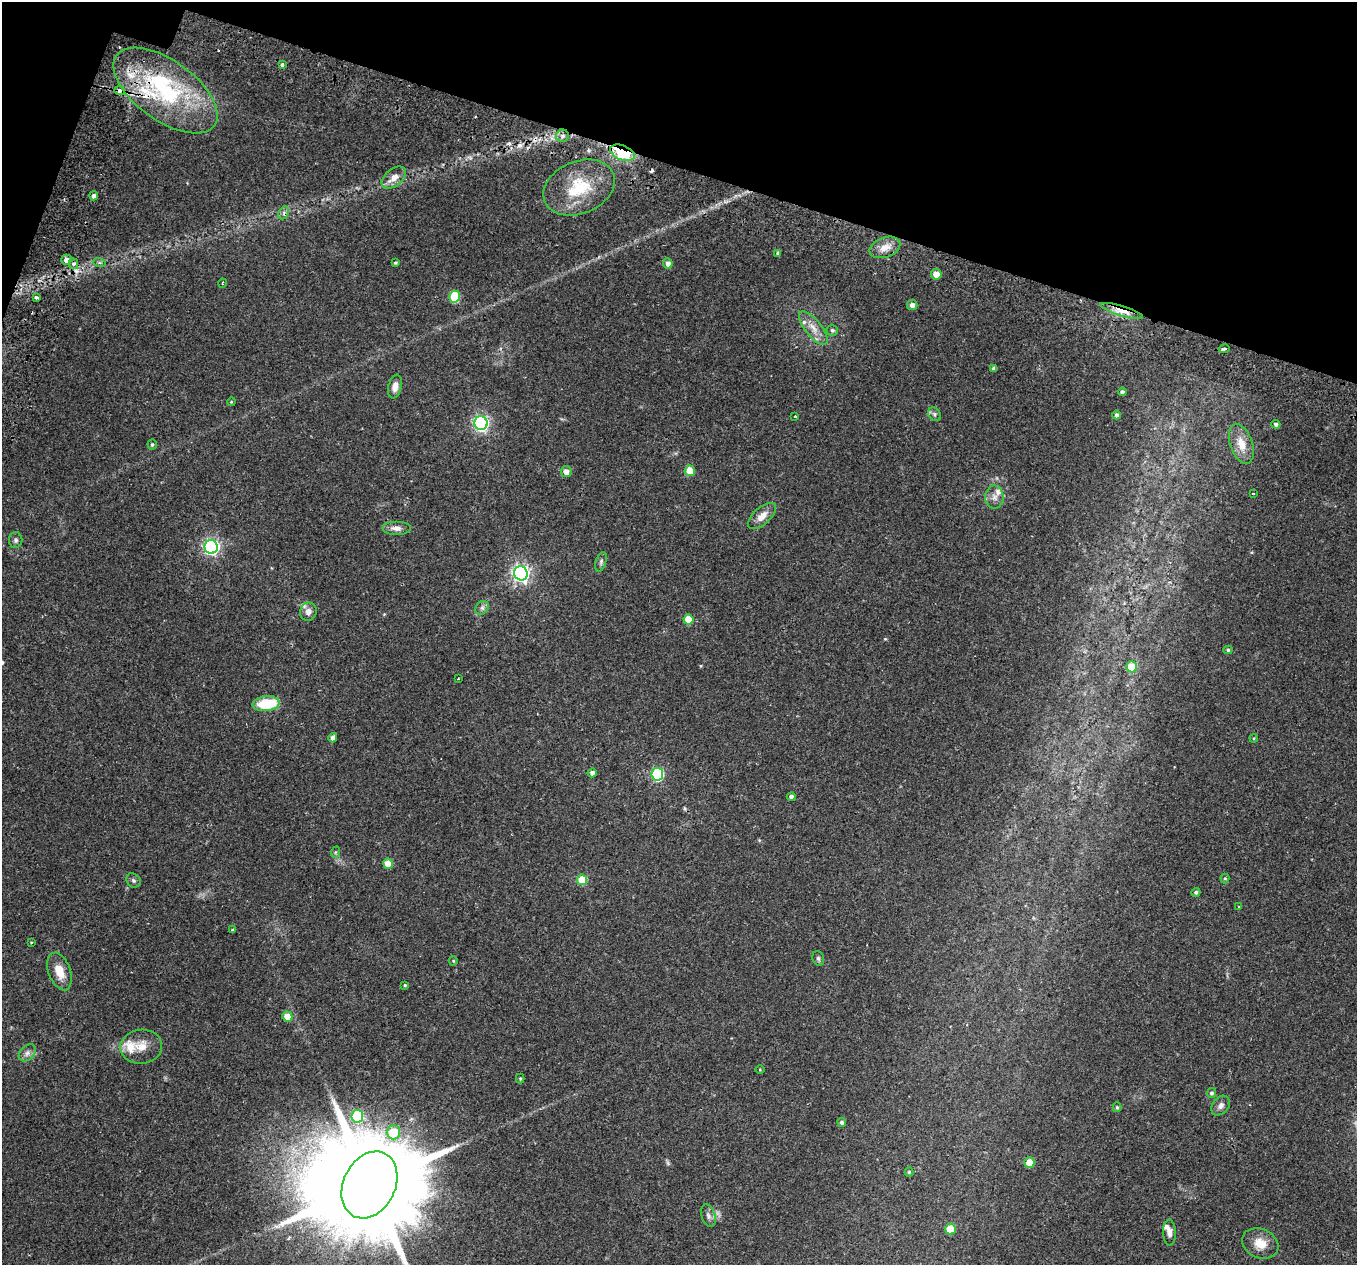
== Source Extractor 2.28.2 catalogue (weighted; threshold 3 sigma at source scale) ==
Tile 2 of 4 x 4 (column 2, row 1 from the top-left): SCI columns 1432-2786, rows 4144-5406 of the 5565 x 5701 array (HDU 1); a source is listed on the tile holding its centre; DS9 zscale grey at full resolution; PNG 1359 x 1267 px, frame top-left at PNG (2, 2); each listed source drawn as its Kron ellipse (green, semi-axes under 4 px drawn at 4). Shown black and unused: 15% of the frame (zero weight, under 2 of 3 exposures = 5% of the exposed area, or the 3 px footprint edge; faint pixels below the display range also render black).
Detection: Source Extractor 2.28.2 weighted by HDU 2 'WHT'; one run over the whole footprint, this tile lists its part. Background 0.0416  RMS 0.0036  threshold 0.0162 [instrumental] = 3 sigma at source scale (4.5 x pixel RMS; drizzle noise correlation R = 1.50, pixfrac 1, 0.0396/0.0396 arcsec/px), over >= 5 px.
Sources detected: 103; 1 too faint to see at this stretch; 1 inside a brighter object's white glare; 5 cosmic-ray / hot-pixel residue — neither listed nor drawn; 7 inside a brighter listed object's ellipse — not listed separately; the other 89 listed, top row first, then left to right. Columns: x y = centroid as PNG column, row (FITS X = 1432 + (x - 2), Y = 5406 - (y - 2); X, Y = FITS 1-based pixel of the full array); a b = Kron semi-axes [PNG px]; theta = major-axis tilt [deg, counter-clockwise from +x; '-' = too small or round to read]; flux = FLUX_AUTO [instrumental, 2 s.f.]
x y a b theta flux
282 65 3 3 - 2.1
120 91 5 3 - 3.5
165 91 60 30 -36 41
563 136 6 6 - 1.5
622 153 13 7 -22 38
394 178 14 8 39 3.5
579 188 37 26 23 19
94 196 4 4 - 1.2
284 213 7 5 63 0.97
885 247 16 10 20 3.8
778 253 4 3 - 0.82
66 260 5 5 - 1.9
99 262 6 4 -19 0.56
395 263 3 3 - 0.45
668 263 5 5 - 1.8
74 264 5 4 - 1.6
936 274 5 5 - 3.7
223 283 4 2 - 0.3
455 297 6 5 - 19
37 298 4 3 - 3.3
912 305 5 5 - 1.5
1122 311 22 5 -17 4.9
813 328 20 8 -51 3.7
832 330 6 5 - 0.67
1224 349 5 3 - 2.5
994 368 4 4 - 1.1
395 387 12 6 76 2.6
1122 392 4 4 - 0.94
231 402 4 3 - 0.31
934 414 7 5 -49 0.8
1116 415 4 4 - 1
795 416 3 3 - 0.42
481 423 7 6 - 93
1276 424 4 4 - 0.83
152 444 5 4 - 0.58
1241 444 21 11 -70 5.2
690 471 5 5 - 7.3
566 472 5 5 - 2.1
1253 493 3 3 - 0.78
994 497 11 9 -89 2.1
762 516 17 8 42 3.4
396 528 14 7 0 2
16 540 8 6 -88 0.89
211 547 7 6 - 93
601 562 10 5 73 0.89
521 573 7 6 - 130
482 608 7 6 - 1
308 612 9 8 - 1.7
688 619 5 5 - 7
1228 650 4 4 - 0.55
1131 667 5 5 - 8.5
458 679 3 2 - 0.24
266 704 13 7 7 14
333 738 5 4 - 1.3
1254 738 4 3 - 0.31
592 773 4 4 - 1.2
657 774 6 6 - 38
791 797 4 4 - 1
336 852 6 4 70 0.46
388 864 5 5 - 5.5
1225 878 5 4 - 0.48
133 880 7 6 - 0.83
582 880 5 5 - 11
1196 892 4 4 - 0.75
1239 907 4 3 - 0.27
232 930 3 3 - 0.62
32 942 3 3 - 0.42
818 958 7 5 -74 0.77
453 961 5 4 - 0.35
59 971 20 11 -70 5.5
405 985 4 4 - 0.37
287 1016 5 5 - 5.2
141 1047 21 17 7 5.7
27 1053 10 7 45 1.5
760 1070 5 3 - 0.3
520 1079 5 4 - 0.38
1211 1093 5 4 - 0.75
1221 1106 11 8 51 1.5
1117 1107 5 4 - 0.5
357 1116 6 6 - 23
842 1122 4 4 - 0.8
393 1132 7 7 - 13
1029 1162 5 5 - 6.2
909 1172 4 4 - 0.46
369 1185 35 26 64 11000
708 1216 11 6 -73 1.3
950 1229 5 5 - 9.4
1170 1232 13 6 -89 1.8
1260 1243 19 14 -25 5
Overlapping masked pixels (flux is a lower limit): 5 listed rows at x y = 120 91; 165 91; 622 153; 74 264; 1122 311
Isophote crosses this tile's border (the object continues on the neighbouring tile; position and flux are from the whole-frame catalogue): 1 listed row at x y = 369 1185